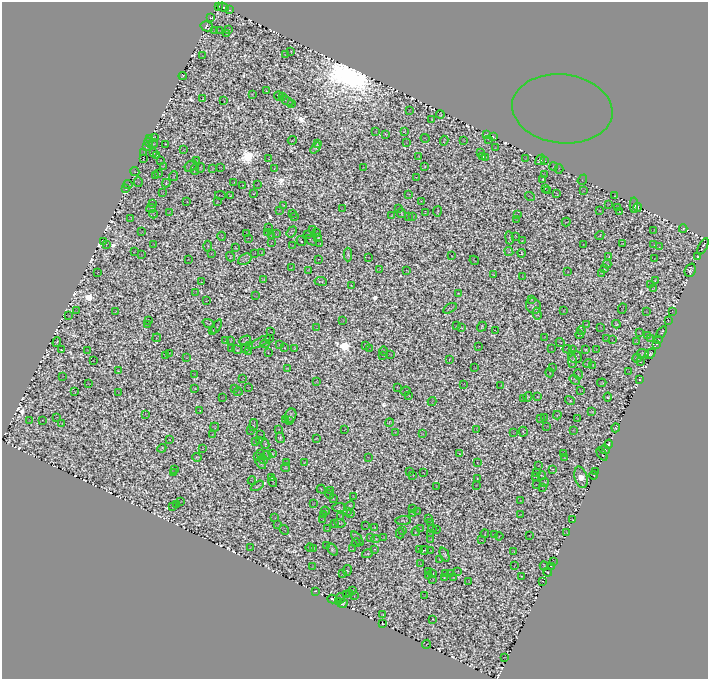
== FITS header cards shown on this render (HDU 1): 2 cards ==
NAXIS1  =                  706
NAXIS2  =                  677

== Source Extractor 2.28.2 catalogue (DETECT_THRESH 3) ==
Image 706 x 677 px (HDU 1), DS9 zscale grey, 1 PNG px = 1 image px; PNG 710 x 681 px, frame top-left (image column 1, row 677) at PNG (2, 2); each listed source drawn as its Kron ellipse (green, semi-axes under 4 px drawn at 4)
Background 0.838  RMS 1.3e-04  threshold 3.89e-04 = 3 sigma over >= 5 px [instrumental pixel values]
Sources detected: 1273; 710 with non-positive FLUX_AUTO (blend fragments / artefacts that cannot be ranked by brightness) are neither listed nor drawn; of the other 563, the 500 brightest by FLUX_AUTO listed and drawn (63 fainter detections omitted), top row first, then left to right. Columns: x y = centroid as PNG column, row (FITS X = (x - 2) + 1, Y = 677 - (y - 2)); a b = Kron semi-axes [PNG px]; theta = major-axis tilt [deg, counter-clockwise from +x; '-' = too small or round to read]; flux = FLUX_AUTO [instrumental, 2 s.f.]
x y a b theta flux
218 6 3 2 - 9.9
223 7 6 3 -21 28
229 10 4 2 - 4.4
211 18 3 2 - 8.6
207 26 6 5 - 17
214 30 2 2 - 2.4
229 30 3 2 - 2.9
220 31 4 2 - 2.1
226 33 4 2 - 2.2
291 51 3 2 - 1.7
286 55 4 3 - 1.5
202 56 3 2 - 4.1
183 76 4 3 - 7.2
266 90 3 2 - 4.9
252 94 4 2 - 3.2
279 96 5 2 - 3
283 96 2 2 - 3.3
203 98 2 2 - 1.9
224 101 3 2 - 1.3
287 101 7 2 -26 3.9
291 104 2 2 - 2.6
562 109 50 34 -7 1.6
409 111 2 2 - 6.1
440 114 4 2 - 2.5
432 119 3 2 - 7
404 131 3 3 - 5.7
376 132 4 2 - 1.5
386 134 4 3 - 12
486 134 4 3 - 2
154 137 3 2 - 7
493 137 4 3 - 4
425 138 4 2 - 2
149 139 2 2 - 2.3
489 139 2 2 - 1.4
292 140 4 2 - 5.4
463 140 2 2 - 5.9
444 141 5 2 - 6.3
406 142 2 2 - 1.8
149 143 5 2 - 2.4
154 143 4 2 - 3.5
166 144 3 2 - 5.9
317 144 4 3 - 0.85
146 147 3 2 - 6.8
315 148 6 4 50 8.2
495 148 3 2 - 2.1
183 150 3 2 - 3.2
143 152 2 2 - 4.7
154 152 2 2 - 5.3
481 153 4 2 - 1.1
157 155 4 3 - 2.9
419 156 3 2 - 5.8
482 156 3 2 - 4.5
485 157 2 2 - 3.9
526 158 3 2 - 1.4
143 159 3 2 - 3.8
268 159 2 2 - 1.3
160 160 3 2 - 7.7
540 160 6 4 52 40
197 161 3 3 - 1.5
544 161 3 2 - 2.2
163 166 3 2 - 1.6
191 166 6 5 - 2.4
424 166 4 3 - 0.82
554 166 4 3 - 5.7
220 167 3 2 - 4
200 168 5 3 - 3.3
212 168 4 3 - 1.3
274 168 3 2 - 3
363 168 2 2 - 4.6
559 169 5 2 - 3.1
195 170 5 3 - 5.9
135 172 4 2 - 4.3
159 174 2 2 - 3.3
155 175 2 2 - 2.4
544 175 3 2 - 6.4
174 176 5 2 - 1
417 177 4 2 - 6.2
543 179 3 3 - 8.7
582 180 5 2 - 1.1
138 182 5 2 - 0.82
166 183 4 3 - 4.5
234 183 3 2 - 4.3
128 184 4 2 - 3.2
257 184 3 2 - 2.8
243 185 2 2 - 5.3
545 188 2 2 - 4.3
125 189 3 2 - 4.3
548 191 3 2 - 2.3
583 191 3 2 - 2.2
162 193 2 2 - 3.8
254 193 3 2 - 5.2
409 194 3 2 - 1.1
557 194 3 2 - 2.5
220 195 5 2 - 2.5
231 196 4 2 - 7.7
615 196 3 2 - 4.3
530 197 5 2 - 4.8
187 202 2 2 - 3.6
217 202 3 2 - 1.2
421 202 4 3 - 2
152 203 2 2 - 3.4
608 204 3 2 - 0.79
634 205 8 4 -88 23
283 206 3 3 - 4.5
638 207 4 2 - 23
151 208 5 2 - 7.9
618 208 4 2 - 1
342 209 3 2 - 1.7
398 209 4 2 - 11
279 210 3 3 - 2.6
599 210 3 2 - 2.5
437 211 5 2 - 1.4
169 212 3 2 - 5.2
620 212 2 2 - 4.8
292 213 3 2 - 1.3
401 213 5 3 - 10
425 213 3 2 - 1.1
153 214 4 2 - 2.3
392 215 3 2 - 7.4
517 215 2 2 - 2.9
294 216 3 2 - 2.1
408 217 3 2 - 2.8
413 217 3 2 - 3.6
131 219 4 3 - 3.3
517 220 3 2 - 0.93
566 222 4 2 - 2.5
269 228 2 2 - 4.7
683 229 4 3 - 12
313 230 3 2 - 3.6
654 230 3 2 - 3.5
141 232 2 2 - 1.9
267 232 3 2 - 1.7
292 232 6 4 53 0.92
317 233 3 2 - 2.7
247 234 4 2 - 1.2
276 234 3 2 - 2.7
308 234 3 2 - 5.9
271 235 3 2 - 4.2
600 235 5 2 - 4.4
222 236 4 2 - 1.6
515 236 3 2 - 3.8
248 238 3 2 - 4.2
318 238 3 2 - 2.5
509 238 7 2 -80 4.9
311 240 6 2 -35 3
103 241 4 2 - 2.8
301 241 5 2 - 11
522 241 3 2 - 6
271 243 3 2 - 3.9
106 244 2 2 - 3.5
154 244 2 2 - 1.7
319 244 3 2 - 2.6
622 244 3 2 - 5.1
583 245 2 2 - 2.2
654 245 2 2 - 3.9
208 246 5 2 - 5.8
293 246 2 2 - 3.2
703 246 9 3 63 10
659 247 2 2 - 3.9
236 248 3 2 - 5.6
509 251 5 3 - 5
134 252 2 2 - 5.2
211 253 3 2 - 2
254 253 2 2 - 1.5
262 253 4 2 - 0.9
522 253 4 3 - 3.8
348 254 7 3 90 7.4
142 255 4 2 - 1.1
452 256 2 2 - 3.1
230 257 5 3 - 2.4
369 257 2 2 - 4.7
609 257 4 2 - 7.7
698 257 4 3 - 14
188 259 2 2 - 2.5
245 259 7 5 33 10
318 259 2 2 - 2.3
655 259 2 2 - 4.4
474 260 5 2 - 1.5
607 264 4 3 - 2.4
291 268 2 2 - 5.3
379 269 3 2 - 3.6
605 269 4 3 - 3
309 270 4 3 - 3.9
690 270 7 5 69 27
407 271 3 2 - 1.1
568 272 2 2 - 4
97 273 2 2 - 1.8
602 273 3 2 - 1.4
493 275 3 2 - 4.5
522 276 2 2 - 3.1
263 279 4 3 - 6.5
655 280 4 2 - 9.8
321 281 6 3 -7 6.7
201 282 3 2 - 3.6
351 285 3 2 - 5.2
650 285 2 2 - 2.3
654 288 3 2 - 3.4
196 292 4 2 - 1.1
458 293 2 2 - 4
255 296 3 2 - 3.5
532 300 2 2 - 7.6
206 301 3 2 - 1.4
534 306 8 7 - 4
450 308 7 3 30 3.6
622 309 5 2 - 4
77 311 3 2 - 2.8
564 311 3 2 - 0.94
672 311 2 2 - 1.5
115 312 4 2 - 4.8
646 312 2 2 - 1.5
537 314 6 3 -76 7.8
69 316 2 2 - 3.3
343 320 3 2 - 1.2
149 321 3 2 - 2.8
668 321 2 2 - 6.7
147 324 3 2 - 2.5
208 324 6 3 -21 2.1
616 324 4 3 - 10
587 325 3 3 - 2
216 326 8 2 60 2.7
456 326 2 2 - 1.6
482 327 5 4 - 4.1
601 327 3 2 - 4.1
317 328 2 2 - 2.9
462 328 4 2 - 6.2
213 331 2 2 - 8.4
495 331 4 2 - 1.8
581 331 4 2 - 1.9
271 332 3 2 - 2.5
639 332 4 2 - 2.9
662 332 6 3 55 11
579 335 4 2 - 2
648 335 2 2 - 0.87
544 337 2 2 - 4.8
157 338 4 2 - 2.9
270 338 2 2 - 6.3
607 338 4 2 - 1.6
651 338 3 3 - 3
226 340 2 2 - 2.5
231 340 3 2 - 3.9
245 340 6 2 28 3.5
612 340 3 2 - 2.9
659 340 3 2 - 4.7
57 342 5 3 - 11
260 342 12 3 26 4.2
560 342 4 2 - 8.8
636 342 3 2 - 2.3
265 344 4 3 - 0.79
279 344 3 2 - 4.5
656 344 4 3 - 25
249 345 3 2 - 1.1
366 345 4 2 - 7
479 346 2 2 - 4
245 348 3 2 - 15
285 348 3 2 - 3.3
295 348 3 3 - 6.5
231 349 3 2 - 4.3
370 349 3 2 - 2.4
551 349 2 2 - 1.7
567 349 4 2 - 2.8
572 349 3 2 - 3
596 349 2 2 - 2.5
61 350 3 2 - 5.2
87 350 2 2 - 2.9
237 350 5 3 - 5.8
586 350 4 3 - 6.3
248 351 4 2 - 2.9
384 351 5 2 - 1.4
169 353 2 2 - 2.6
268 353 2 2 - 7.2
643 353 6 3 -5 14
390 354 3 2 - 0.78
650 354 6 4 44 5
165 355 4 3 - 0.83
383 355 3 2 - 5.1
186 357 2 2 - 1.9
575 357 7 6 - 17
637 358 4 2 - 5.6
450 359 3 2 - 5
93 360 2 2 - 3.8
572 362 6 3 87 13
640 362 2 2 - 5.4
588 363 5 3 - 1.2
593 365 3 2 - 0.96
287 368 3 2 - 7.6
475 368 2 2 - 2.2
552 368 2 2 - 5.2
118 371 3 2 - 6.4
629 372 2 2 - 3.9
550 373 4 2 - 3.8
195 374 3 2 - 5.2
578 374 5 2 - 9.4
62 376 2 2 - 2.8
243 378 3 2 - 4
640 379 4 3 - 21
575 380 5 2 - 1.6
316 382 4 2 - 3.6
602 383 5 3 - 8
89 384 3 2 - 2.4
464 384 2 2 - 3.3
501 385 3 2 - 3.7
397 387 3 2 - 5.2
195 388 4 2 - 8.5
248 388 3 2 - 4.5
234 389 3 2 - 1.5
581 390 3 2 - 4.2
406 391 5 2 - 5.5
75 392 3 2 - 6.3
119 392 3 2 - 2.2
238 392 4 2 - 2.5
408 395 4 2 - 4.6
222 397 2 2 - 4.2
528 397 5 3 - 2.3
537 397 3 2 - 2.7
608 397 4 4 - 7.6
523 398 3 2 - 6.1
570 401 5 3 - 5.4
432 402 4 2 - 4.3
200 411 3 2 - 5
592 412 4 3 - 4.6
146 414 3 2 - 4.1
557 415 4 2 - 2.7
290 416 7 5 66 13
57 417 2 2 - 1.3
544 417 2 2 - 2
577 418 3 2 - 4.7
540 419 3 2 - 1.9
42 420 2 2 - 4.1
286 420 4 2 - 1.3
29 421 2 2 - 4.6
289 421 3 2 - 1.8
389 422 4 3 - 3.6
61 423 3 2 - 2.5
254 425 6 2 82 0.97
547 426 2 2 - 3.6
215 427 4 3 - 2.4
616 428 4 3 - 10
345 429 3 2 - 3.2
477 429 3 2 - 2.9
251 430 3 2 - 1.1
279 430 3 2 - 5.6
573 430 3 2 - 1.8
523 432 5 3 - 5
395 433 3 3 - 3.6
514 433 3 2 - 2.1
212 434 2 2 - 5.1
260 434 2 2 - 1.4
422 434 3 2 - 3.9
280 438 5 4 - 2.8
316 439 4 2 - 3.6
169 440 2 2 - 2.5
260 440 3 2 - 7.5
255 442 2 2 - 0.88
265 444 5 3 - 8.1
608 444 4 3 - 22
162 448 4 3 - 5.8
203 448 3 2 - 1.3
605 450 5 2 - 5.8
260 453 3 2 - 2.5
459 453 3 2 - 4.2
563 453 2 2 - 2.8
273 454 3 3 - 6
602 454 7 2 -54 4.4
267 455 5 2 - 1.2
197 457 5 3 - 15
258 457 3 2 - 2
368 457 2 2 - 1.5
564 458 2 2 - 5.5
263 460 5 2 - 0.96
304 462 2 2 - 8.3
286 463 4 2 - 3.5
477 463 2 2 - 5.5
261 464 6 4 -42 1
539 465 2 2 - 1.8
285 468 4 3 - 6.4
174 469 2 2 - 3.4
553 469 3 2 - 7.2
409 471 3 2 - 3.3
174 472 2 2 - 0.86
595 472 4 2 - 7
423 473 3 2 - 1
536 473 3 2 - 2.6
413 475 2 2 - 3.7
594 475 4 2 - 9.3
536 476 4 2 - 3.3
542 476 4 3 - 3.9
271 477 2 2 - 5.6
581 477 11 6 -73 550
477 479 4 3 - 13
252 481 4 2 - 2
273 482 5 2 - 4.6
544 482 4 3 - 14
536 484 4 2 - 2.1
476 485 2 2 - 4.3
257 486 7 3 32 4
437 487 3 2 - 5.3
543 487 2 2 - 1.9
321 489 4 2 - 8.5
331 490 2 2 - 3.3
330 494 4 2 - 6.2
353 496 2 2 - 4.1
333 499 3 2 - 5
181 501 2 2 - 2.8
521 501 3 2 - 7.7
176 504 4 2 - 3.5
313 504 2 2 - 4.4
172 506 3 2 - 2.2
349 506 6 4 29 1.3
339 508 7 4 6 3.1
413 508 4 2 - 1.2
325 511 4 3 - 6.5
347 511 2 2 - 4.5
417 512 3 2 - 1.3
413 513 3 2 - 4.4
351 514 4 2 - 0.87
324 515 2 2 - 2.5
520 515 3 2 - 1.8
341 516 4 2 - 2.9
275 518 3 2 - 5
428 518 3 2 - 4.7
323 519 2 2 - 3.9
573 520 3 2 - 5
403 521 8 3 5 4.8
430 522 2 2 - 4.3
335 523 3 3 - 1.3
340 523 5 4 - 2.8
278 524 3 2 - 1.3
366 525 3 2 - 4.5
374 527 2 2 - 4.9
328 529 3 3 - 2.2
420 529 2 2 - 4.7
432 529 4 2 - 1.1
284 530 5 2 - 3.1
403 530 2 2 - 4.8
436 530 2 2 - 2.8
416 532 4 2 - 2.5
567 532 3 2 - 2.6
400 533 5 2 - 3.8
431 533 3 2 - 0.86
485 534 4 2 - 1.2
494 534 3 2 - 1.2
530 535 3 2 - 2.1
499 536 4 2 - 3.3
384 537 2 2 - 2.7
357 538 8 2 -51 2.7
370 538 4 3 - 3.1
376 539 4 3 - 1.9
430 539 2 2 - 5.2
482 540 2 2 - 1.5
356 543 4 2 - 2.3
326 546 4 2 - 10
250 547 2 2 - 2.9
310 547 4 2 - 3.3
313 549 3 2 - 3.1
353 549 3 2 - 4
375 549 3 2 - 3.3
419 549 4 2 - 6.6
333 550 7 4 -56 11
424 550 4 2 - 5.5
431 550 2 2 - 1.9
513 551 2 2 - 6
367 554 5 3 - 11
445 555 7 4 -66 13
440 559 3 2 - 9.3
553 562 2 2 - 5.3
421 564 2 2 - 3.6
514 566 3 2 - 3.6
544 566 4 2 - 4.1
551 566 2 2 - 1.1
312 567 3 2 - 4.4
347 570 5 3 - 3.1
429 571 4 2 - 3.1
458 571 3 2 - 1.3
547 572 4 2 - 16
433 573 2 2 - 3.3
445 573 3 2 - 2.7
342 574 2 2 - 5
451 574 4 2 - 2.3
429 576 4 2 - 5.2
444 577 3 2 - 4.7
522 577 4 2 - 4.4
454 578 3 2 - 1.7
433 580 3 2 - 3.2
543 581 3 2 - 3.6
469 582 3 2 - 4.2
352 590 3 2 - 1.9
315 591 3 2 - 7.2
350 594 2 2 - 1.3
346 595 3 2 - 2.8
354 596 2 2 - 4.7
424 596 2 2 - 3.1
341 598 5 2 - 2.2
332 599 5 3 - 30
339 602 3 2 - 11
342 604 5 3 - 24
383 614 3 2 - 6.7
433 619 3 2 - 7
382 624 3 2 - 8.8
427 644 4 2 - 4.3
505 657 2 2 - 3.8
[63 fainter detections neither listed nor drawn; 710 non-positive-flux detections neither listed nor drawn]